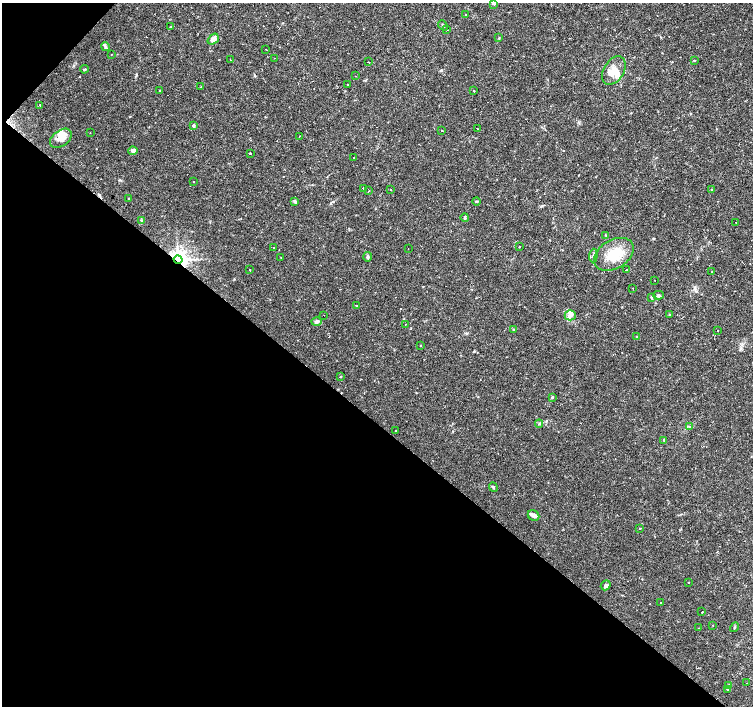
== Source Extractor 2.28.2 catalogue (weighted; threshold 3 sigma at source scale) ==
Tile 9 of 4 x 4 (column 1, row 3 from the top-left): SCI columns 2-1503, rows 1637-3043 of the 6008 x 6021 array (HDU 1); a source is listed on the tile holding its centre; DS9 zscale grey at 2 x 2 block average (1 PNG px = mean of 2 x 2 image px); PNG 755 x 708 px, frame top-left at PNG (2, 3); each listed source drawn as its Kron ellipse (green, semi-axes under 4 px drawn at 4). Shown black and unused: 42% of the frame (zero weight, under 2 of 3 exposures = <1% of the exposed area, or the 3 px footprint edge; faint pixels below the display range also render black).
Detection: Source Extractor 2.28.2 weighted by HDU 2 'WHT'; one run over the whole footprint, this tile lists its part. Background 0.0366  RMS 0.0033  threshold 0.0148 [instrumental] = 3 sigma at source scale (4.5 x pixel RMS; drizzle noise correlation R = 1.50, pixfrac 1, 0.0396/0.0396 arcsec/px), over >= 5 px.
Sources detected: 121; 1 inside a brighter object's white glare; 29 cosmic-ray / hot-pixel residue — neither listed nor drawn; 4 inside a brighter listed object's ellipse — not listed separately; the other 87 listed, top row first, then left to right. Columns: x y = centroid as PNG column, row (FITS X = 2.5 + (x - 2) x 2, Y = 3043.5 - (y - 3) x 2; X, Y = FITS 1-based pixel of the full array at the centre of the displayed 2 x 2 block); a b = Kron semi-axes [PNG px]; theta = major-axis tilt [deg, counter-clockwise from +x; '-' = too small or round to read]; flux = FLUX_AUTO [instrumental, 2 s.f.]
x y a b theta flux
494 4 3 3 - 0.83
465 14 2 2 - 0.68
443 25 6 2 -49 0.9
171 27 3 3 - 0.64
447 29 2 2 - 0.33
499 38 3 2 - 0.49
213 39 6 4 40 4.2
105 47 4 3 - 1.1
266 49 2 2 - 0.44
111 54 2 2 - 0.36
275 58 2 2 - 0.46
230 60 2 2 - 0.62
694 60 3 2 - 0.53
368 62 2 2 - 0.54
84 69 4 3 - 0.87
614 70 15 10 58 9.7
356 76 2 2 - 0.82
348 84 2 2 - 0.66
200 87 2 2 - 0.66
160 90 2 2 - 0.47
474 91 2 2 - 3.7
40 105 2 2 - 1.4
193 126 3 3 - 1.1
477 128 2 2 - 1.6
442 130 2 2 - 0.7
90 133 2 2 - 0.34
299 136 2 2 - 1.4
61 138 12 8 36 6.4
133 151 4 4 - 3.6
250 153 2 2 - 2.8
354 157 2 2 - 1
194 182 2 2 - 1.6
363 189 2 2 - 5.4
711 189 2 2 - 0.92
391 190 2 2 - 0.81
369 191 2 2 - 2.1
129 199 3 2 - 0.42
476 201 4 3 - 0.89
295 202 4 3 - 1.3
465 218 4 3 - 0.74
142 221 3 3 - 0.87
736 222 2 2 - 0.22
606 235 3 3 - 0.49
519 247 2 2 - 1.1
274 248 2 2 - 1.6
408 248 2 2 - 0.29
614 254 21 14 31 20
593 256 7 3 84 1.5
368 257 5 3 - 1.3
281 258 2 2 - 0.35
178 259 4 3 - 540
250 270 2 2 - 0.94
626 270 2 2 - 0.91
712 272 2 2 - 0.45
655 280 2 2 - 0.24
632 288 2 2 - 0.3
659 295 5 3 - 1.4
651 297 4 2 - 0.56
357 306 3 3 - 0.75
324 315 2 2 - 0.24
570 315 5 5 - 2.7
669 315 3 2 - 0.66
316 322 5 4 - 1.9
405 325 2 2 - 1.1
513 330 3 2 - 0.53
718 331 2 2 - 1.7
637 337 2 2 - 1.4
420 345 2 2 - 0.4
341 376 2 2 - 0.49
552 397 3 3 - 0.56
539 424 4 3 - 0.7
690 427 3 2 - 0.52
396 431 2 2 - 1
664 440 3 2 - 0.52
493 487 5 2 - 0.76
533 516 6 5 - 2.6
640 529 2 2 - 0.59
689 583 2 2 - 2.7
606 585 5 4 - 1.7
661 603 2 2 - 0.73
702 612 2 2 - 3.9
713 625 2 2 - 0.44
735 627 5 2 - 0.64
698 628 2 2 - 0.37
747 683 2 2 - 0.23
729 685 3 2 - 0.52
728 690 3 2 - 0.5
Overlapping masked pixels (flux is a lower limit): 1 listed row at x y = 178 259
Diffuse or blended objects may show on this block-average render without a row.